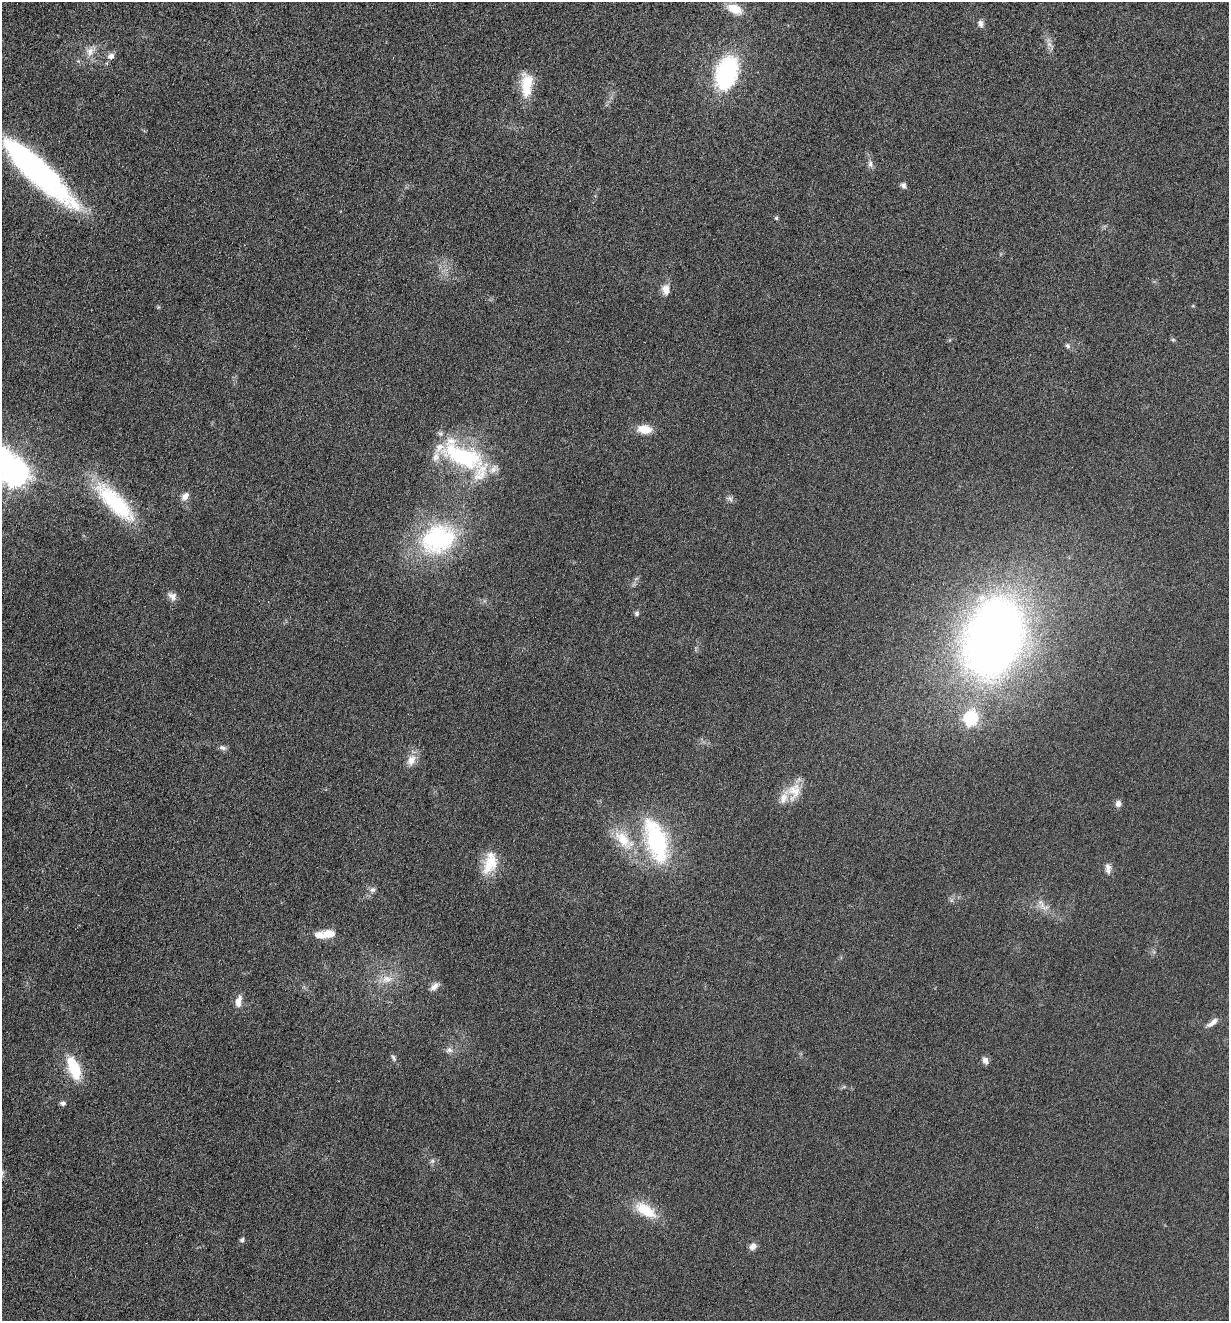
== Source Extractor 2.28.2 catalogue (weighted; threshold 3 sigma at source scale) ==
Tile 11 of 4 x 4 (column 3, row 3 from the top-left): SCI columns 2731-3957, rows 1332-2650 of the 5322 x 5306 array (HDU 1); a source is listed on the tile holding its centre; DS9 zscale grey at full resolution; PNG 1231 x 1323 px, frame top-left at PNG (2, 2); no overlay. Nothing masked; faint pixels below the display range render black.
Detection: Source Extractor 2.28.2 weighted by HDU 2 'WHT'; one run over the whole footprint, this tile lists its part. Background 0.0753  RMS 0.0097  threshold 0.0395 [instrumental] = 3 sigma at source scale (4.09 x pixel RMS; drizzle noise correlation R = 1.36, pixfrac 0.8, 0.05/0.05 arcsec/px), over >= 5 px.
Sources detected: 57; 7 inside a brighter listed object's ellipse — not listed separately; the other 50 listed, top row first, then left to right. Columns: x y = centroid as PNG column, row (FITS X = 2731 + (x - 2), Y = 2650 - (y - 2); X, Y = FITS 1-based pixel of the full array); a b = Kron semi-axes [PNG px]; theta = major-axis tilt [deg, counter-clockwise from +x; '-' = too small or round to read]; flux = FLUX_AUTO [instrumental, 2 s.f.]
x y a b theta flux
734 9 17 10 -23 17
980 23 9 6 -68 3.6
1049 44 7 5 -45 3.1
90 51 15 11 45 8.8
111 56 10 7 32 4.3
727 73 28 18 73 120
527 84 29 12 88 28
870 163 9 6 90 3.4
38 171 89 21 -43 240
903 186 8 6 -65 2.9
776 218 5 4 - 1.2
666 289 13 9 -90 8.2
1173 340 6 4 -1 1.2
1067 346 7 5 -45 2.4
644 429 15 9 -6 15
462 456 55 24 -27 100
15 473 9 8 - 1000
185 496 11 8 54 5.7
730 499 9 7 -37 2.8
115 502 61 19 -45 75
438 539 41 32 21 130
172 596 12 9 -40 5
637 613 7 6 - 2.1
994 638 70 48 70 800
970 718 7 6 - 150
222 748 10 6 -19 3
411 760 16 11 60 9.1
794 791 25 19 71 19
1118 804 8 7 - 4.3
624 840 37 17 -44 34
656 841 44 20 -72 110
490 864 29 16 63 24
1108 868 15 8 -87 4.8
373 890 9 7 11 3.4
1041 904 16 7 -57 6.9
329 934 17 10 4 13
387 979 16 11 11 11
435 986 13 7 36 4.7
238 1001 17 7 76 6.9
1213 1022 17 6 35 5.5
449 1050 9 7 -3 3.7
394 1058 10 5 -61 2.3
985 1060 8 6 -74 5
74 1068 28 13 -69 35
63 1103 7 6 - 2.6
432 1161 6 5 - 1.9
2 1173 11 5 79 2.8
646 1210 29 13 -32 28
242 1240 5 5 - 2.5
753 1246 9 8 - 4.7
Isophote crosses this tile's border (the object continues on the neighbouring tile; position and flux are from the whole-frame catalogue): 2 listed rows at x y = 15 473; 2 1173